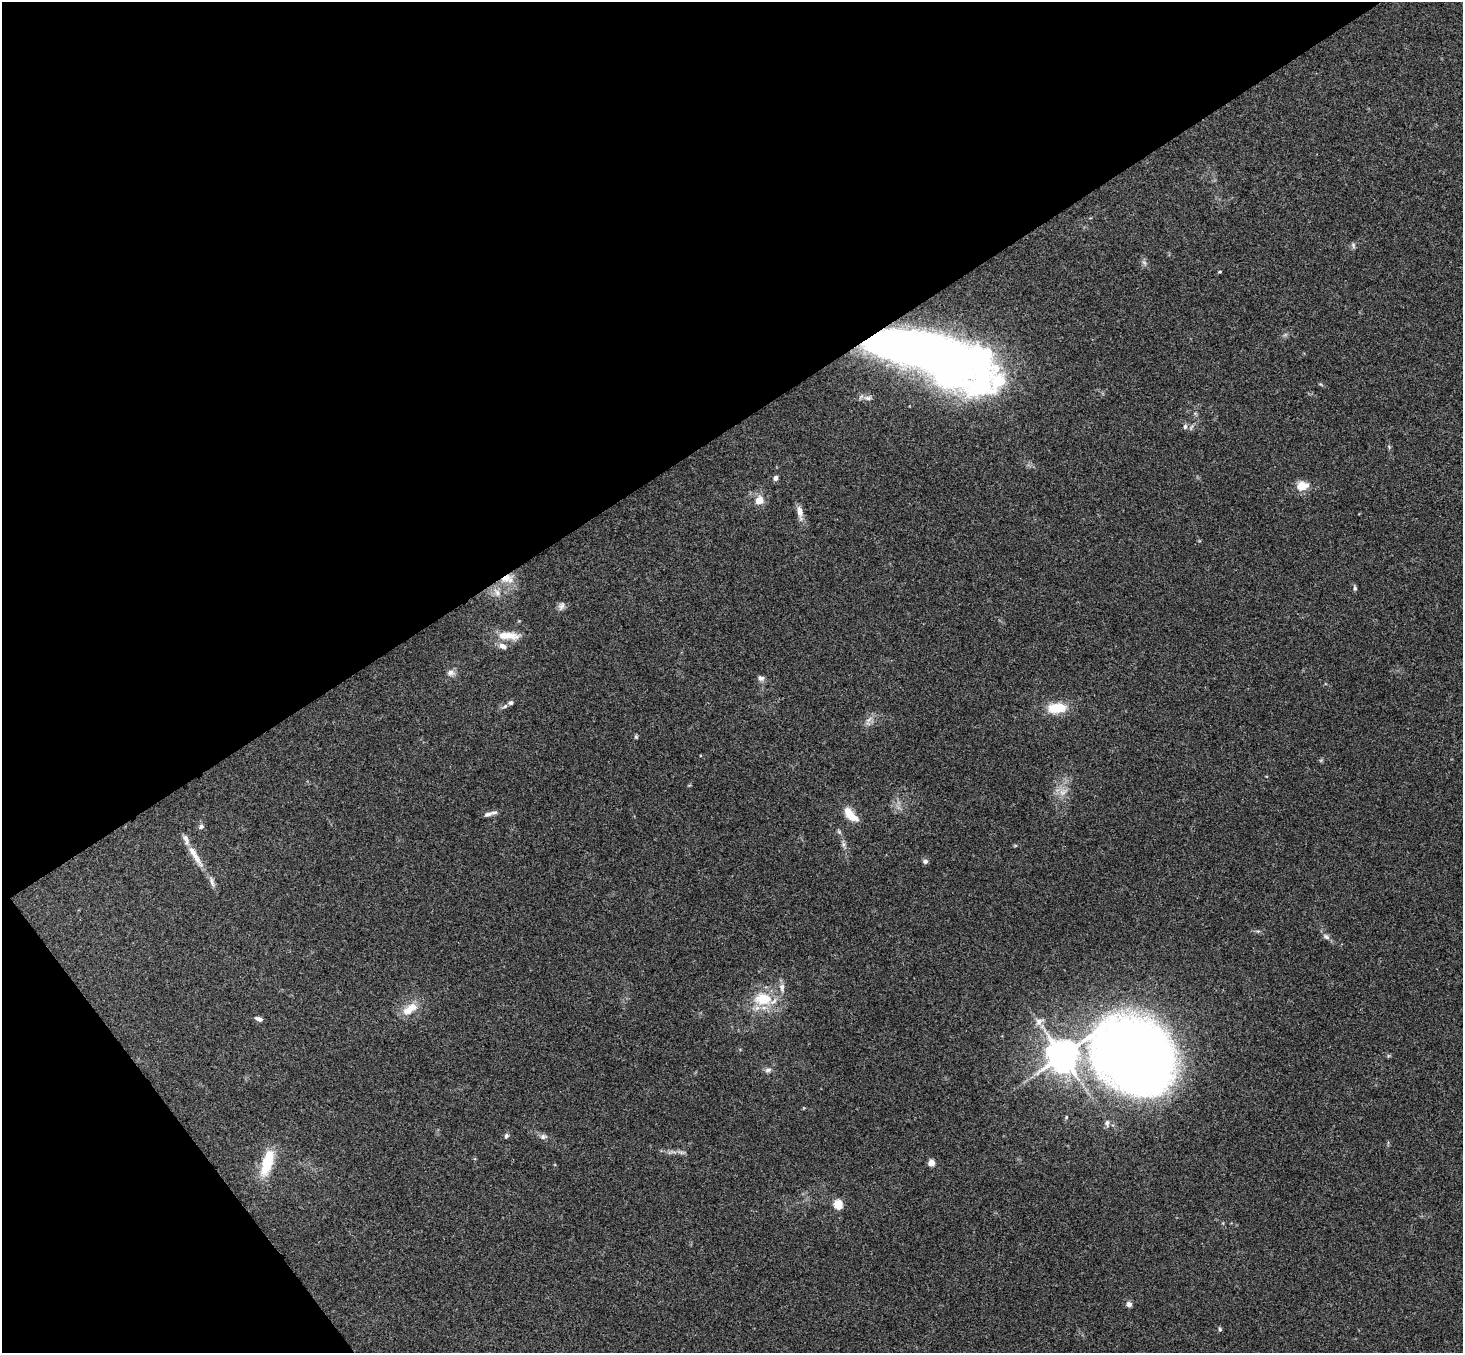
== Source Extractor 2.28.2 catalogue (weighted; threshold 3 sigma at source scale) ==
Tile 5 of 4 x 4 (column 1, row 2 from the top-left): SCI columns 53-1513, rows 3032-4382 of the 5945 x 5926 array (HDU 1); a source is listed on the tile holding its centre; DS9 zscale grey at full resolution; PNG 1465 x 1355 px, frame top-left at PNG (2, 2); no overlay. Shown black and unused: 36% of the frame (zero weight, under 3 of 4 exposures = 6% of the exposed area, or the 3 px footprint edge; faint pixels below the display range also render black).
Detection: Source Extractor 2.28.2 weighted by HDU 2 'WHT'; one run over the whole footprint, this tile lists its part. Background 0.188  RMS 0.008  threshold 0.0361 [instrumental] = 3 sigma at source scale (4.5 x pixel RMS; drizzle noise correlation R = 1.50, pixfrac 1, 0.05/0.05 arcsec/px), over >= 5 px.
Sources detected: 54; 3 inside a brighter object's white glare — not listed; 3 inside a brighter listed object's ellipse — not listed separately; the other 48 listed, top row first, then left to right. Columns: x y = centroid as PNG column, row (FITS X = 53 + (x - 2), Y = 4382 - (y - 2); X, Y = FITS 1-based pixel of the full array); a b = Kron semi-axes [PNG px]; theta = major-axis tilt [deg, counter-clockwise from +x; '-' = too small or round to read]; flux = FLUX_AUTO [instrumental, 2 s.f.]
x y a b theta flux
1353 246 8 5 -72 1.5
1144 262 7 4 -20 1.6
1220 272 4 3 - 0.81
917 348 80 26 -7 520
998 381 30 22 76 40
868 398 8 6 -15 2.4
1185 426 7 5 87 1.9
776 478 5 4 - 3.8
1302 486 16 11 13 10
759 500 11 9 50 8.3
800 512 18 7 -80 6.3
507 579 18 11 -1 11
1355 588 7 5 -80 1.5
497 592 13 7 -55 4.7
561 606 12 7 69 3.2
508 636 30 9 -3 14
502 646 12 7 -30 4.2
450 672 10 8 3 3.5
761 678 8 7 - 2.7
511 703 6 5 - 1.9
505 706 8 4 36 1.8
1057 708 23 12 3 19
868 720 7 5 35 2.3
636 737 6 5 - 1.1
1063 792 12 8 17 5.9
490 814 18 4 15 3.4
850 815 16 7 -47 17
201 827 7 6 - 1.9
843 844 7 4 -72 1.9
195 855 39 7 -58 13
925 861 6 6 - 2.1
1326 937 9 6 -29 2.7
763 999 26 18 -2 28
410 1009 23 11 35 13
259 1019 8 4 -21 2.8
1039 1021 13 9 36 5.8
1135 1055 75 58 -23 930
1062 1056 8 8 - 1700
768 1070 10 6 9 2.6
1107 1123 11 5 -87 2.4
506 1136 7 5 60 1.8
543 1137 11 7 -1 2.9
681 1152 7 4 -19 1.9
267 1163 33 14 75 25
931 1163 4 4 - 15
838 1204 5 5 - 38
1129 1304 7 6 - 2.9
1220 1329 6 5 - 1.2
Overlapping masked pixels (flux is a lower limit): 2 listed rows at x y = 917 348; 507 579